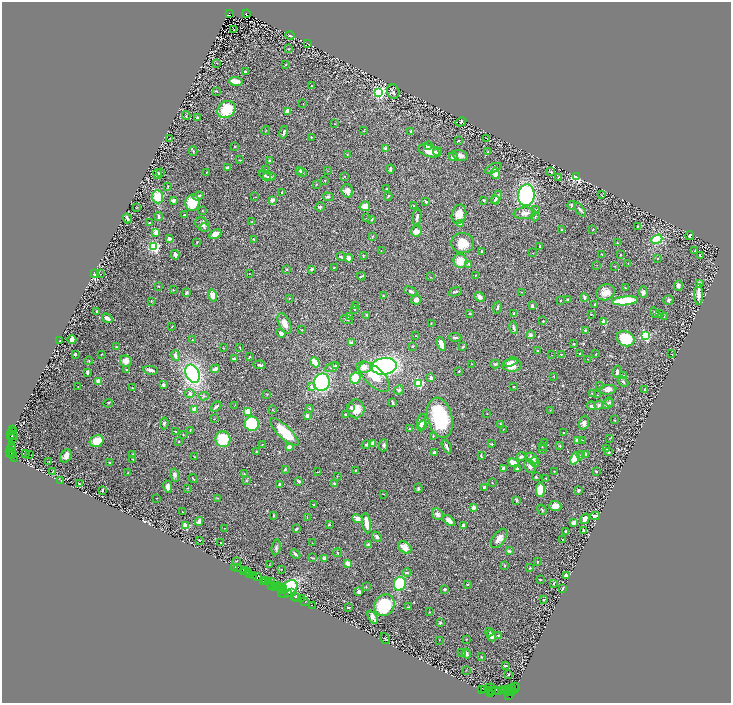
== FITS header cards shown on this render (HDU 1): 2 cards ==
NAXIS1  =                 1458
NAXIS2  =                 1402

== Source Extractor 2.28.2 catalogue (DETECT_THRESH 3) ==
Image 1458 x 1402 px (HDU 1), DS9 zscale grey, zoomed out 1/2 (1 PNG px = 2 x 2 image px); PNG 733 x 705 px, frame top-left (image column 2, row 1402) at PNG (2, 2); each listed source drawn as its Kron ellipse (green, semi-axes under 4 px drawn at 4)
Background 1.21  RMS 0.031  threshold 0.0918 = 3 sigma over >= 5 px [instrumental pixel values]
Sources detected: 540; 47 cannot appear on this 1/2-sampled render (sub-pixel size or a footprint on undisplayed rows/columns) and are neither listed nor drawn; the other 493 listed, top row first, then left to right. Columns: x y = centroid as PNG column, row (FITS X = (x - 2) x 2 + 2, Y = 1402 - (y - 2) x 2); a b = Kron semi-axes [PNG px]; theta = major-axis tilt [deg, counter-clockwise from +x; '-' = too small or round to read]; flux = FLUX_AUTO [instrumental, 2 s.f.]
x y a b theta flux
230 14 4 3 - 580
246 14 4 2 - 690
234 30 2 2 - 100
290 35 4 2 - 10
308 44 3 1 - 1.8
289 49 2 1 - 2.8
217 63 3 2 - 3.2
286 65 3 2 - 3.5
246 72 3 2 - 13
235 81 7 3 -9 40
311 86 2 2 - 4.2
216 91 3 2 - 4.3
379 92 3 3 - 1400
393 92 7 6 - 15
303 104 2 1 - 1.7
226 109 9 8 - 170
288 111 3 2 - 53
186 116 4 2 - 3.9
197 118 3 2 - 8.4
461 122 5 3 - 7.1
335 124 2 2 - 2.5
266 130 5 1 - 3.5
364 130 4 1 - 2.3
411 131 3 2 - 13
284 132 6 3 76 9.3
311 137 2 2 - 4.6
169 139 3 1 - 3
487 139 2 1 - 1.3
458 141 3 2 - 6.7
428 145 4 3 - 11
234 146 2 2 - 3.4
386 149 4 4 - 16
193 151 4 3 - 6.1
429 151 11 6 -19 63
437 152 4 3 - 24
488 152 2 2 - 5.8
347 154 2 2 - 5
460 155 8 5 -17 26
453 157 4 3 - 19
239 160 3 2 - 2.6
269 160 3 3 - 5.9
227 167 4 3 - 14
493 168 9 4 24 14
265 169 3 3 - 3.8
390 169 4 3 - 8
300 170 4 3 - 11
328 171 2 1 - 1.7
206 172 2 1 - 2.1
551 172 3 2 - 5.1
160 173 2 1 - 2.4
302 173 5 2 - 10
495 173 5 4 - 86
157 174 5 3 - 14
265 175 6 3 -34 8.6
345 176 2 2 - 2
269 177 6 4 7 13
558 177 3 2 - 2.4
577 177 3 2 - 1200
325 180 2 2 - 5.1
316 184 3 2 - 3.1
168 186 2 2 - 5.1
386 189 3 2 - 4.9
347 191 7 5 -72 34
282 193 3 2 - 9.7
526 195 11 8 82 760
601 195 2 1 - 1.6
198 196 5 2 - 15
388 196 4 2 - 6
157 197 6 5 - 110
255 197 2 1 - 1.4
328 197 6 3 -3 9
496 197 7 3 58 24
174 200 3 3 - 15
272 200 4 3 - 24
483 200 3 2 - 3.4
495 200 4 3 - 9.4
426 202 3 2 - 9.2
192 203 8 7 - 120
413 205 3 2 - 3.7
572 205 4 3 - 8.3
365 206 5 5 - 39
137 207 3 2 - 2.6
320 207 5 4 - 7.3
535 210 2 2 - 4.3
580 210 8 2 -52 11
202 211 3 2 - 2.2
525 213 11 6 4 35
459 214 10 7 76 53
185 215 3 3 - 5.7
159 217 4 3 - 11
367 217 4 2 - 2.8
417 217 8 3 83 13
535 217 4 2 - 5.3
127 218 5 2 - 20
372 219 3 2 - 6.9
252 222 3 2 - 2.5
149 223 3 2 - 4.4
203 224 8 6 -46 19
461 224 4 3 - 28
637 226 3 2 - 4.1
204 228 4 3 - 6.2
561 229 3 2 - 4.9
593 229 3 2 - 3.3
416 231 5 5 - 42
156 232 3 3 - 45
215 234 6 4 30 45
690 235 4 2 - 15
372 236 4 2 - 3.5
170 239 3 2 - 17
253 239 3 2 - 4
657 239 5 4 - 250
197 242 2 2 - 3.8
463 243 11 10 - 99
617 243 2 2 - 3.8
154 247 3 3 - 1100
540 247 3 3 - 5
381 250 3 2 - 1.9
695 251 2 2 - 13
481 252 3 2 - 5.7
533 253 2 2 - 1.7
602 254 2 2 - 2.6
175 255 5 2 - 20
620 255 2 1 - 3.4
700 255 2 2 - 4.2
363 256 3 3 - 3.2
341 257 4 2 - 9
349 258 4 4 - 36
658 258 2 2 - 2.4
460 261 7 6 - 83
469 264 3 3 - 10
628 264 3 2 - 2.7
597 265 2 1 - 1.5
615 266 3 2 - 2.2
334 267 3 2 - 3.1
287 269 2 2 - 9.3
312 269 4 3 - 9.1
249 273 2 1 - 1.7
94 274 4 3 - 5.1
101 274 3 2 - 1.8
476 275 2 2 - 4.3
361 276 4 2 - 6.1
431 277 2 2 - 2.9
699 284 4 3 - 15
678 285 5 4 - 16
159 286 2 1 - 2.7
625 288 3 2 - 4.6
173 290 3 2 - 2
411 291 7 3 -25 12
455 292 7 2 17 9.1
522 292 3 2 - 3.2
606 292 10 7 21 55
643 292 6 4 -87 17
187 293 4 3 - 12
699 294 10 3 90 57
213 295 6 4 -73 35
383 296 3 2 - 4.4
479 297 5 4 - 22
584 297 4 3 - 11
289 298 2 2 - 3.6
568 299 3 2 - 4.1
416 300 5 4 - 25
668 300 5 5 - 9.2
151 301 3 2 - 3.6
561 301 2 2 - 3.9
625 301 13 4 6 290
595 304 4 2 - 4.5
355 306 3 2 - 9.6
532 306 3 2 - 9.8
497 308 6 2 77 9.5
355 309 3 2 - 5.4
97 312 3 2 - 6.2
470 313 3 3 - 6.5
655 313 5 3 - 9
659 313 4 2 - 3.6
514 314 3 2 - 8.9
591 314 4 2 - 3.4
367 315 3 2 - 5.2
349 316 3 2 - 12
664 316 2 2 - 1.8
107 318 5 3 - 23
347 320 6 2 -16 5
543 321 2 2 - 11
604 322 2 2 - 150
284 323 11 5 -66 41
431 323 2 2 - 2.1
172 327 3 2 - 3.4
513 327 7 4 -79 11
302 330 2 2 - 3.6
585 330 2 2 - 6.2
281 333 5 3 - 24
416 335 2 1 - 1.5
530 335 4 3 - 11
645 336 3 3 - 800
455 337 6 3 -4 13
625 339 9 7 -24 190
60 340 3 2 - 2.1
72 340 4 3 - 20
192 340 2 2 - 2.6
351 342 2 2 - 26
441 344 7 3 -68 52
574 344 2 2 - 12
413 346 4 2 - 4.1
116 347 3 3 - 3.6
463 347 4 3 - 6.2
223 348 2 2 - 2.8
240 348 4 1 - 2.9
538 351 2 2 - 3.6
580 353 2 2 - 3.8
75 354 2 2 - 11
101 354 3 2 - 2.4
561 354 2 2 - 2.4
596 354 3 2 - 3.1
672 354 2 1 - 1.9
552 355 2 2 - 2.1
175 356 5 3 - 18
250 357 3 3 - 5.1
234 359 3 2 - 26
588 359 2 1 - 2.6
89 361 4 3 - 4.9
126 361 6 5 - 32
315 362 5 3 - 120
511 362 7 3 19 28
472 364 3 2 - 2.5
495 364 5 3 - 7.1
260 365 6 3 -11 13
512 365 10 6 1 78
336 366 4 3 - 10
384 366 12 8 7 890
332 367 7 3 21 13
364 367 7 6 - 45
127 369 4 2 - 4.1
215 369 4 3 - 33
151 370 7 3 -10 20
459 371 2 2 - 3.9
87 372 3 2 - 13
617 372 6 2 79 11
192 374 9 6 -65 700
623 375 3 2 - 2.1
553 376 3 2 - 2.1
375 377 19 9 -43 110
355 378 6 5 - 110
431 378 4 2 - 21
98 381 4 3 - 47
322 382 9 8 - 540
623 382 6 3 -44 8
419 383 3 3 - 420
163 385 4 3 - 11
78 386 2 2 - 2.5
599 386 2 2 - 2.1
312 387 3 2 - 20
514 387 2 2 - 7.1
132 388 3 2 - 2.9
399 390 5 4 - 9.6
608 390 8 4 7 24
645 390 4 2 - 2.9
190 393 5 4 - 18
592 393 3 2 - 3.2
267 394 3 2 - 3.3
597 395 2 2 - 2.3
204 396 5 3 - 6.2
610 402 5 3 - 7.4
108 403 5 3 - 5
393 403 4 2 - 9.1
607 404 6 4 35 16
235 405 2 1 - 2.4
599 405 5 4 - 14
591 406 4 3 - 16
216 407 6 2 40 14
351 407 4 3 - 6.6
195 409 3 3 - 57
309 409 3 2 - 3.8
356 409 9 8 - 75
273 410 2 2 - 3.6
550 410 3 2 - 2.6
248 411 3 3 - 73
487 413 2 1 - 2
345 414 3 3 - 4.9
307 416 3 3 - 24
440 418 20 12 -75 420
214 419 2 1 - 1.7
615 420 3 2 - 2.7
421 423 9 4 80 25
584 423 7 5 72 25
164 424 6 3 83 8.8
252 424 7 7 - 380
501 424 3 2 - 3.9
423 425 5 3 - 12
13 429 2 2 - 190
409 429 3 3 - 6.4
503 429 2 1 - 1.6
190 430 3 2 - 4.3
176 431 3 2 - 3.5
12 432 3 2 - 220
284 432 19 6 -44 200
564 432 3 2 - 3.7
11 434 2 1 - 160
183 435 3 2 - 3.2
12 436 5 2 - 1100
433 436 3 3 - 5.6
610 438 2 1 - 1.8
13 439 4 1 - 150
223 439 8 7 - 220
577 440 3 3 - 21
582 440 3 2 - 2.9
97 441 7 6 - 92
178 442 3 2 - 2.4
373 443 4 3 - 39
544 443 2 1 - 2.8
492 444 3 2 - 6.4
262 445 2 1 - 2.1
366 445 4 3 - 11
383 445 6 4 85 12
560 446 3 2 - 3.7
12 447 2 1 - 56
289 447 3 3 - 27
447 447 7 2 -63 20
542 447 3 2 - 3.5
606 448 3 2 - 14
11 449 3 2 - 160
542 450 3 2 - 2.6
10 451 2 2 - 110
256 452 4 2 - 4.1
434 452 3 2 - 19
608 452 3 2 - 10
11 453 5 3 - 1200
25 454 2 1 - 24
29 454 2 1 - 300
133 454 4 2 - 3.9
586 454 4 2 - 8.1
12 455 2 1 - 410
581 455 4 3 - 5.6
66 456 7 5 66 25
481 456 4 2 - 7.6
194 457 3 2 - 3.6
521 457 4 3 - 13
532 458 6 5 - 44
575 458 6 3 64 150
15 459 3 1 - 150
133 459 3 2 - 2.6
49 462 2 2 - 2.5
535 462 5 3 - 7.9
110 463 2 2 - 3.8
513 463 6 3 -27 74
530 466 7 5 -69 24
503 468 3 2 - 12
285 469 2 2 - 8.5
518 469 3 2 - 13
355 470 3 3 - 4.7
53 471 3 2 - 2.9
596 471 3 2 - 4.6
317 472 4 2 - 3.3
554 472 3 2 - 2.6
128 473 3 2 - 6.4
244 474 4 2 - 4
175 475 7 4 -77 15
337 476 3 2 - 2.9
536 477 3 2 - 4.7
546 478 2 2 - 4.5
193 479 4 1 - 5.3
61 481 2 2 - 1.7
246 481 4 3 - 6.7
299 481 3 3 - 11
492 483 2 2 - 2.9
80 484 3 2 - 6.3
280 484 3 3 - 10
335 484 3 3 - 5.5
168 487 6 3 -80 25
484 487 3 3 - 11
187 488 3 2 - 2.1
418 488 4 3 - 9.1
102 490 3 2 - 11
540 490 7 4 -89 100
579 490 3 2 - 13
383 494 3 1 - 2
157 498 2 1 - 1.8
217 498 3 2 - 2.7
517 500 4 3 - 7.3
314 505 2 2 - 7.1
555 506 6 5 - 42
473 507 2 2 - 42
542 510 5 3 - 6.3
182 512 2 2 - 1.9
438 514 6 5 - 24
273 515 4 2 - 5.4
595 516 5 3 - 18
307 517 2 1 - 1.4
357 519 5 3 - 48
585 519 5 4 - 27
199 521 4 2 - 38
449 521 7 4 -42 26
367 523 10 3 -80 74
573 523 3 3 - 22
329 525 3 2 - 5.6
464 525 4 3 - 32
186 526 3 2 - 250
224 528 3 2 - 2.3
296 529 3 2 - 7
583 530 3 2 - 6.4
566 532 3 2 - 9.2
377 537 6 3 -49 16
499 538 11 6 52 39
562 539 2 2 - 2.1
199 540 2 2 - 11
221 543 2 1 - 3.9
312 543 2 1 - 1.5
368 545 4 3 - 23
276 547 8 4 79 13
405 547 7 5 -40 65
509 551 4 3 - 13
337 553 4 2 - 3.7
295 554 6 2 -45 14
312 558 4 3 - 5
324 558 2 2 - 54
236 561 3 2 - 3.1
537 562 2 2 - 4.6
347 563 2 2 - 99
269 565 4 1 - 2.7
505 566 3 2 - 3.8
235 567 2 1 - 45
237 568 2 1 - 130
530 568 2 2 - 7.9
281 569 2 1 - 2
246 570 2 1 - 36
244 571 3 1 - 150
248 572 3 1 - 26
407 573 4 2 - 5.1
249 574 2 1 - 170
253 576 2 1 - 67
566 576 4 3 - 19
257 577 3 1 - 110
540 579 3 1 - 2.7
266 580 2 1 - 190
264 581 3 1 - 200
271 581 2 1 - 140
269 582 4 1 - 150
554 583 3 2 - 5.6
400 584 7 6 - 310
467 584 2 2 - 14
272 585 2 1 - 260
275 586 3 1 - 220
278 586 5 1 - 460
276 587 2 2 - 73
366 587 3 2 - 2.9
281 588 2 1 - 220
284 589 2 1 - 89
288 589 11 7 40 390
445 589 3 3 - 8.9
563 589 4 2 - 8.6
282 590 2 1 - 99
291 592 2 1 - 120
359 592 3 3 - 21
288 593 2 1 - 140
295 597 3 2 - 110
297 597 2 1 - 70
302 599 3 2 - 190
543 600 4 2 - 4.3
304 602 2 1 - 41
312 605 2 1 - 65
384 605 11 9 60 310
348 607 3 2 - 4.5
408 607 3 2 - 3.3
429 612 2 2 - 3.8
373 617 7 3 -58 27
440 623 3 3 - 6.6
489 632 4 2 - 5
498 635 2 2 - 3.5
492 636 6 4 -67 27
385 638 6 2 -58 3.6
466 639 2 2 - 3.4
439 640 3 2 - 2.1
461 653 3 2 - 6.2
467 654 5 2 - 10
481 657 2 1 - 4.1
505 666 3 2 - 5.4
466 670 2 2 - 2.4
509 674 3 2 - 3.8
515 686 3 2 - 110
490 688 5 2 - 800
512 688 2 2 - 410
515 688 6 1 46 260
484 689 3 1 - 49
509 689 3 2 - 970
481 690 2 1 - 130
492 690 2 1 - 800
495 690 3 1 - 130
502 690 3 1 - 52
506 690 3 2 - 290
499 691 3 2 - 200
492 692 3 2 - 320
509 692 3 2 - 1000
512 692 2 1 - 40
491 694 4 3 - 150
508 695 2 1 - 160
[47 sub-pixel or undisplayed-footprint detections neither listed nor drawn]